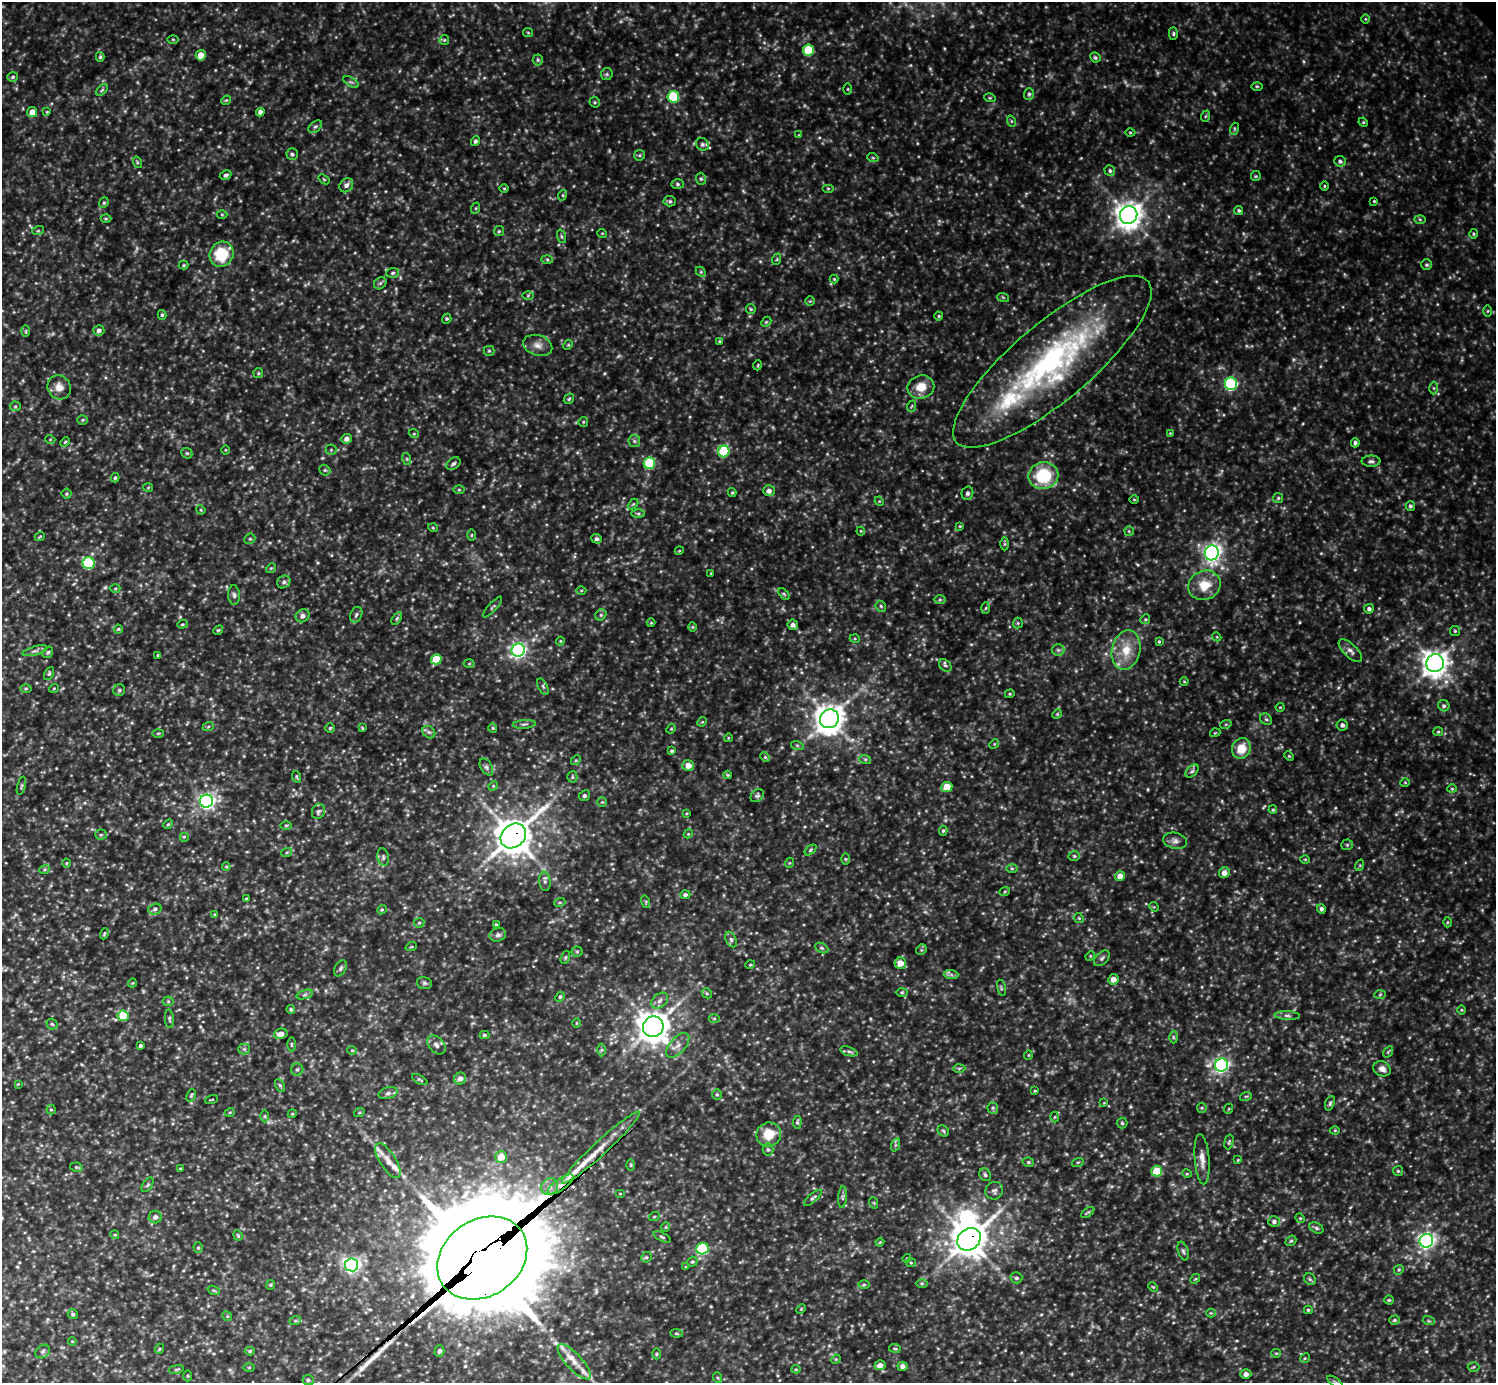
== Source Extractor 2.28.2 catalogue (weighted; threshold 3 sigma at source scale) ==
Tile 7 of 4 x 4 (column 3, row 2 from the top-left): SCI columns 2991-4484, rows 3060-4440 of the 5979 x 5978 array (HDU 1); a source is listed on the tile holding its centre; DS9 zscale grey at full resolution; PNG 1498 x 1385 px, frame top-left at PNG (2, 2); each listed source drawn as its Kron ellipse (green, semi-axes under 4 px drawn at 4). Shown black and unused: <1% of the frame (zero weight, under 3 of 5 exposures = <1% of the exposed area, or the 3 px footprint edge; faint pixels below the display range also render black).
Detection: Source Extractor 2.28.2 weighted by HDU 2 'WHT'; one run over the whole footprint, this tile lists its part. Background 0.303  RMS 0.026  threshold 0.116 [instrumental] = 3 sigma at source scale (4.5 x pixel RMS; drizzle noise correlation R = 1.50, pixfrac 1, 0.05/0.05 arcsec/px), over >= 5 px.
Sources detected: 462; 8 too faint to see at this stretch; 1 inside a brighter object's white glare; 1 cosmic-ray / hot-pixel residue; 4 long thin detections or spike segments (spike, bleed or trail) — neither listed nor drawn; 8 inside a brighter listed object's ellipse — not listed separately; the other 440 listed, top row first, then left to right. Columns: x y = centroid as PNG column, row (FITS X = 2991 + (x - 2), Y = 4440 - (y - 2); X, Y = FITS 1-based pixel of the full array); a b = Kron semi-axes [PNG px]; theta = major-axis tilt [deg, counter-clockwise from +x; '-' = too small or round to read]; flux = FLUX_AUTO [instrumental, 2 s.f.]
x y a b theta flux
1366 19 5 3 - 2.3
528 33 5 4 - 3.1
1173 34 6 4 90 4.1
173 39 6 4 -1 2.7
444 40 5 4 - 3.4
808 50 5 5 - 120
201 55 5 5 - 35
100 57 5 4 - 4.4
1095 57 5 4 - 4.9
538 60 5 5 - 4
607 74 6 5 - 5
13 77 5 5 - 4.7
351 82 9 3 -31 5.8
1257 86 6 3 0 3
848 89 5 3 - 2.9
102 90 7 4 45 4
1029 94 6 5 - 4.9
673 97 6 6 - 150
990 98 6 3 -17 2.8
226 100 5 4 - 2.9
595 102 5 5 - 3.7
32 112 5 5 - 23
47 112 4 3 - 2.2
260 112 4 4 - 9
1206 116 6 4 71 3.2
1011 121 6 3 -71 2.8
1363 122 5 4 - 2.6
315 127 8 5 39 6.1
1234 129 6 4 72 3.3
1130 132 5 3 - 2.6
799 135 4 4 - 2.2
475 141 5 4 - 6.1
702 144 7 6 - 5.6
292 154 5 5 - 5.1
639 155 5 5 - 4.1
873 158 6 3 -18 3.3
1340 161 6 5 - 6.3
137 162 6 3 -73 3
1110 171 6 5 - 5.6
226 175 6 4 25 5.6
1256 176 5 5 - 3.5
324 179 6 3 -37 2.7
701 179 6 5 - 4.7
678 184 6 5 - 4.9
346 185 8 6 47 10
1324 186 4 3 - 2.4
828 188 6 4 0 3.3
504 189 4 3 - 2.4
563 195 5 3 - 2.7
670 201 6 5 - 4.7
1374 201 4 3 - 2.5
104 203 5 4 - 4
476 208 6 4 71 3.3
1239 211 5 4 - 4.4
222 214 5 3 - 2.7
1129 215 9 8 - 2700
106 219 5 3 - 3
1420 219 6 4 -2 3.3
38 231 6 4 18 3.2
499 231 5 5 - 3.6
602 233 5 3 - 2.2
1473 234 5 3 - 3.1
561 236 7 3 -71 3.5
221 254 13 11 55 110
547 259 6 4 -2 3.5
777 259 6 3 72 3.1
184 265 5 4 - 3.1
1426 265 5 5 - 4.6
701 272 6 4 -46 3.6
393 273 6 5 - 5
834 279 4 4 - 2.6
380 283 7 5 44 5.1
528 296 6 4 1 3.7
1003 297 6 3 -19 3.1
810 301 5 4 - 3.1
751 309 5 5 - 3.2
1488 311 6 4 89 3.1
162 315 5 4 - 4.3
939 316 4 4 - 3.1
447 319 5 4 - 3.9
766 322 6 4 43 3.6
99 330 5 5 - 9.3
26 331 6 4 89 3.1
719 341 4 4 - 2.8
538 345 15 10 -18 21
568 345 5 4 - 2.9
489 351 5 5 - 3.9
1052 362 125 39 40 720
758 365 5 3 - 2.4
258 373 5 4 - 3.3
1231 384 6 6 - 370
59 387 12 11 - 23
921 387 13 11 19 37
1434 388 6 4 -89 4.1
569 399 6 4 47 3.6
15 406 5 5 - 4
912 406 6 3 69 3
82 420 5 5 - 3.5
583 422 5 4 - 3.1
1170 433 4 4 - 2.2
414 434 5 3 - 2.4
50 439 5 3 - 2.2
346 439 5 4 - 12
634 441 6 5 - 5.5
65 442 5 3 - 2.7
1355 443 5 4 - 5.5
225 450 4 3 - 2.1
331 450 5 5 - 3.7
724 451 6 5 - 140
187 453 6 5 - 3.9
407 459 6 4 -71 3.7
1371 461 9 5 0 7
649 463 6 5 - 150
453 464 8 5 38 6.5
325 470 6 5 - 4
1043 476 15 13 11 140
115 478 4 3 - 4.2
148 487 5 3 - 2.4
459 490 6 4 0 3.6
769 491 6 5 - 11
732 493 4 4 - 3.1
967 493 7 6 - 6.7
66 494 5 5 - 4.2
1278 498 5 5 - 4
1134 499 5 3 - 2.3
879 501 5 4 - 2.5
633 504 6 4 44 3.1
1410 506 5 4 - 4.7
201 510 5 4 - 2.6
638 514 6 4 0 4.5
960 526 4 4 - 2.5
433 528 5 3 - 2.5
861 531 4 4 - 2.5
1129 531 5 4 - 3.4
471 535 6 4 89 2.9
40 536 5 3 - 2.4
250 539 6 5 - 4.2
597 539 5 4 - 6.7
1005 544 6 4 90 4
679 551 4 3 - 2.3
1212 553 7 7 - 1200
88 563 6 5 - 220
271 568 5 4 - 3.3
711 573 3 2 - 2.4
284 582 7 6 - 6.6
1204 585 16 14 22 57
115 589 5 3 - 3.1
581 590 5 3 - 2.5
784 594 7 4 -45 3.7
234 595 10 6 -87 7.6
940 600 6 4 1 4.3
881 606 6 5 - 4.4
492 607 13 3 48 3.9
986 608 5 3 - 2.8
1369 609 5 4 - 7
356 615 8 5 68 6.6
601 615 6 5 - 4.8
303 616 7 6 - 11
397 618 7 4 58 4.1
1145 619 5 4 - 3.4
651 623 4 4 - 2.4
1018 623 5 5 - 3.7
182 624 5 4 - 3.2
793 625 5 5 - 9.4
693 627 5 3 - 2.9
118 629 4 4 - 2.9
218 630 5 4 - 3.2
1455 631 5 5 - 3.6
1217 637 5 3 - 2.2
855 639 5 3 - 2.6
560 641 4 4 - 2.4
1159 641 4 3 - 3.3
518 650 7 6 - 860
1058 650 6 6 - 5.8
1126 650 20 14 78 57
35 651 13 4 15 8.6
1350 651 15 6 -44 13
48 652 6 5 - 4.8
158 655 3 3 - 2.7
436 659 5 5 - 69
1435 663 9 8 - 2700
469 664 5 3 - 2.6
945 665 7 5 -44 5
49 674 7 4 63 3.9
1184 681 4 3 - 2.1
543 686 9 4 -64 5.8
54 688 5 3 - 2.3
26 689 5 3 - 2.9
119 690 6 6 - 5.3
1010 694 5 4 - 3
1444 706 6 5 - 5.2
1280 707 4 4 - 2.5
1057 714 5 4 - 3.1
829 719 10 9 - 3400
1266 719 6 5 - 5
702 722 5 4 - 2.9
524 724 11 3 5 5.5
1226 724 6 3 18 3.1
1342 725 5 5 - 8.6
208 727 6 3 19 3.4
330 728 5 4 - 3.3
362 728 4 3 - 2.8
493 728 4 4 - 3.2
671 729 5 4 - 2.9
429 732 7 5 -43 5.8
1438 732 5 4 - 3.3
158 733 6 4 2 3
1215 733 5 3 - 2.4
728 738 4 3 - 1.9
994 744 5 4 - 3
797 745 6 4 -18 3.9
1241 748 10 9 - 48
672 751 4 4 - 4.6
1289 756 5 4 - 2.9
765 757 5 4 - 3.3
865 759 6 4 -18 3.8
576 760 5 4 - 3.4
688 765 6 5 - 21
486 767 9 5 -59 6.6
1192 771 8 5 45 5.5
727 775 4 3 - 2.6
297 777 6 4 -71 3.1
572 777 5 5 - 4.3
1405 783 5 3 - 2.4
21 786 9 3 75 3.7
493 786 5 4 - 2.8
947 787 5 5 - 49
1452 789 4 4 - 2.9
584 796 6 5 - 5.1
757 796 7 6 - 5.4
207 801 6 6 - 880
602 802 5 4 - 3.3
1273 810 4 3 - 3.4
318 811 7 6 - 6.6
686 813 3 2 - 2.4
168 824 5 4 - 3.4
286 825 6 4 1 3.2
943 831 5 4 - 3.9
688 834 4 3 - 2.5
101 835 5 5 - 4.2
513 836 14 11 40 5200
184 837 5 5 - 3.5
1175 841 12 8 -12 12
1347 845 5 5 - 3.8
810 850 7 4 38 4
287 852 5 3 - 3
1074 856 6 5 - 4
383 857 9 5 -81 6.9
845 859 6 4 -89 3.3
1305 859 5 3 - 2.2
66 863 4 3 - 2.2
789 863 5 3 - 2.5
1360 865 6 4 73 3.1
226 867 4 3 - 3
45 869 5 3 - 3.4
1012 869 6 4 0 4
1224 873 5 5 - 15
1120 876 5 5 - 22
545 881 9 5 -84 7.6
1005 891 5 3 - 2.9
685 895 5 4 - 5.8
246 899 4 3 - 3.2
560 902 5 3 - 3.4
646 902 6 4 -73 3.3
1154 907 5 4 - 2.6
155 909 7 5 16 6.2
1321 909 5 4 - 6.6
382 910 5 4 - 3.6
215 914 4 4 - 3.6
1079 918 5 4 - 3.1
1447 922 5 3 - 2.6
419 923 5 5 - 4.3
496 925 3 3 - 3.8
104 934 6 3 70 3.1
498 935 8 6 15 7.2
731 939 8 5 -63 6.5
411 947 6 3 19 2.7
822 948 7 4 -26 4.6
921 950 6 4 46 4.1
577 952 5 5 - 3.9
1090 956 5 4 - 2.8
565 957 7 4 70 3.8
1102 958 9 6 44 7.1
900 963 6 5 - 26
750 965 5 3 - 2.2
340 968 8 5 61 6.4
951 975 7 4 -2 6.6
1113 979 5 5 - 18
132 983 4 3 - 2.1
424 983 8 5 -15 5.5
1001 988 8 3 -78 4
902 992 6 4 1 3.7
707 993 5 4 - 3.7
304 995 8 3 19 5
1380 995 6 4 3 3.3
560 997 5 4 - 3.3
168 1001 5 5 - 4.1
659 1001 9 6 40 11
291 1010 4 3 - 4
1462 1010 4 3 - 2.4
123 1016 5 5 - 79
1287 1016 13 4 -3 8.2
169 1019 9 4 -86 5
714 1019 5 3 - 2.9
577 1023 5 3 - 2.1
52 1024 5 5 - 4.6
653 1027 10 10 - 3900
281 1034 7 5 14 18
484 1035 5 4 - 4.5
1173 1037 6 4 -89 3.9
291 1044 7 3 90 2.9
140 1045 4 3 - 4.9
436 1045 11 7 -46 12
678 1045 15 8 48 18
244 1049 5 5 - 5.1
352 1050 5 4 - 2.8
602 1050 6 4 89 4.1
849 1051 9 4 -18 6.3
1388 1052 6 4 56 3.3
1028 1055 5 3 - 2.1
1221 1065 7 6 - 650
959 1068 6 4 2 3.4
297 1069 6 6 - 6.1
1382 1069 9 7 -26 14
460 1079 6 5 - 14
420 1080 8 3 -30 3.8
18 1084 4 4 - 2.2
280 1085 7 4 -62 4.3
1035 1091 3 3 - 2.6
388 1093 10 5 16 9
717 1094 5 4 - 4.3
191 1095 6 4 68 3.9
1246 1096 6 3 18 3
212 1100 6 2 21 1.9
1104 1103 4 4 - 2.3
1330 1103 7 4 70 4.8
993 1108 6 5 - 4.6
1202 1108 5 5 - 3.3
1228 1109 5 3 - 2.3
51 1110 5 4 - 3.5
230 1112 5 3 - 2.5
359 1113 5 3 - 2.7
292 1114 4 3 - 2.3
265 1116 6 4 90 3.7
1055 1117 5 3 - 2.5
797 1122 6 4 84 4.3
1122 1123 5 5 - 4.2
1335 1130 5 3 - 2.6
943 1131 6 5 - 4.2
769 1134 12 12 - 53
1229 1142 7 4 76 3.8
895 1145 7 4 71 4.7
601 1148 52 7 43 55
768 1150 6 5 - 4.4
501 1157 6 6 - 32
1202 1159 25 7 -86 24
1238 1160 4 4 - 2.3
388 1161 20 8 -57 21
1028 1162 6 4 -12 4.5
1078 1162 6 3 18 3.2
631 1165 6 4 -89 3.1
76 1167 6 4 -11 3.4
180 1168 4 3 - 2
1157 1171 5 5 - 76
1398 1171 5 5 - 3.6
1187 1174 5 3 - 2.4
985 1175 7 5 -57 5.1
560 1184 15 5 35 21
148 1185 8 4 56 4.3
550 1187 9 8 - 16
994 1191 9 8 - 9.4
620 1194 5 3 - 2.2
843 1197 11 4 86 6.6
813 1198 11 4 41 5.6
874 1203 6 3 -72 2.8
1088 1212 7 4 35 3.6
155 1217 6 6 - 9.6
654 1217 5 3 - 2.6
1300 1218 5 4 - 2.7
1274 1221 6 5 - 7.9
666 1227 5 4 - 3
1316 1228 7 5 -27 5.2
115 1235 4 3 - 2.5
238 1235 5 4 - 2.9
662 1237 9 4 -26 4.7
969 1239 13 10 39 4600
1291 1241 6 4 40 4
1426 1241 7 6 - 930
880 1242 4 3 - 2.4
198 1248 5 4 - 4
702 1249 6 5 - 240
1183 1251 10 5 -72 6.4
646 1257 5 5 - 3.9
482 1258 48 38 35 76000
907 1258 4 3 - 2.1
692 1262 5 4 - 4.3
911 1263 5 4 - 3.3
352 1265 6 6 - 990
686 1267 4 4 - 2.4
1399 1270 5 4 - 3.4
1016 1278 6 5 - 5.8
1195 1279 5 4 - 3.2
1310 1279 6 5 - 4.8
922 1283 6 4 0 4.1
270 1285 5 4 - 2.8
864 1285 6 4 1 3.4
1153 1287 5 3 - 2.6
214 1290 6 4 -20 3.8
1389 1300 4 4 - 3.2
801 1309 5 3 - 2.4
1308 1310 4 3 - 3.5
1211 1313 4 4 - 2.8
73 1314 5 5 - 4.5
227 1316 5 4 - 2.9
1394 1320 5 4 - 4.5
295 1321 6 4 18 3.7
1429 1321 6 4 -17 3.6
676 1333 6 4 -6 4
72 1341 4 3 - 2.1
895 1348 6 3 -9 2.6
159 1349 5 3 - 2.3
250 1351 5 4 - 3.6
439 1351 6 5 - 5.4
43 1352 8 6 39 6.1
1276 1353 5 4 - 3
656 1354 5 3 - 2.7
1305 1358 5 4 - 2.8
836 1359 5 4 - 2.7
574 1362 23 8 -47 31
880 1365 5 4 - 15
902 1366 5 4 - 9.2
249 1367 5 3 - 2.7
1474 1367 6 5 - 3.7
176 1369 8 3 10 3.5
796 1369 4 4 - 2.6
1246 1374 5 5 - 11
188 1376 5 3 - 2.6
718 1378 5 3 - 2.7
308 1380 5 5 - 6.4
1335 1382 9 4 -36 4.4
Overlapping masked pixels (flux is a lower limit): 5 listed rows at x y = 513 836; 601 1148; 560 1184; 969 1239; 482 1258
Isophote crosses this tile's border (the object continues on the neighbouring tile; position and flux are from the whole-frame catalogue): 1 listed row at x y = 1335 1382
Unlisted compact peaks at least as high as the median listed source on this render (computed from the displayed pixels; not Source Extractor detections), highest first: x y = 80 219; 876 1331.